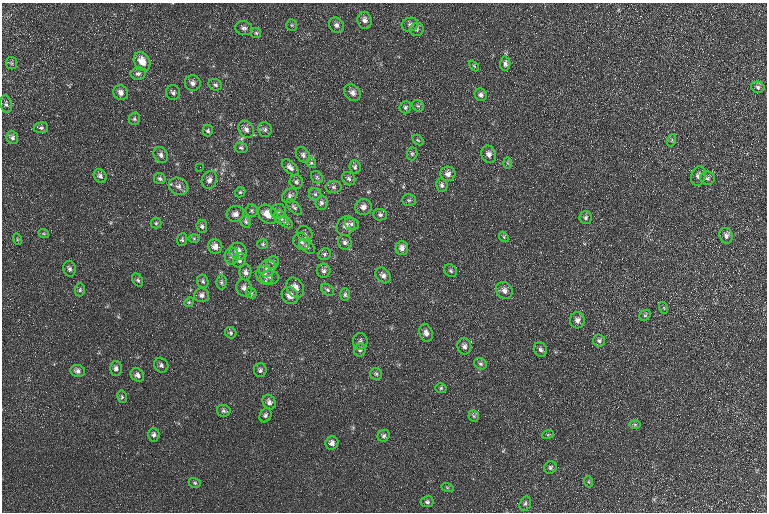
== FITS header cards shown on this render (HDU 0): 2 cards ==
NAXIS1  =                  765 / Axis length
NAXIS2  =                  510 / Axis length

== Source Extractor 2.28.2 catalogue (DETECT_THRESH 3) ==
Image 765 x 510 px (HDU 0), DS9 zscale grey, 1 PNG px = 1 image px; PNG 769 x 514 px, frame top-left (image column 1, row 510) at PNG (2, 3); each listed source drawn as its Kron ellipse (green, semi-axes under 4 px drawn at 4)
Background 17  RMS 8.3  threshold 24.8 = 3 sigma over >= 5 px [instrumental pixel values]
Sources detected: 145; all 145 listed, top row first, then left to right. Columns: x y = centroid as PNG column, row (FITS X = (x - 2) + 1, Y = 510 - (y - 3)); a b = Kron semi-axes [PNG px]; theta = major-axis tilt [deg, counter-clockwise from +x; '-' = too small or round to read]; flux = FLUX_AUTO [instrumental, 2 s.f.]
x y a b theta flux
365 20 8 7 - 2600
292 25 6 5 - 780
336 25 8 7 - 1700
410 25 8 7 - 1800
244 28 8 7 - 1800
417 29 7 6 - 1300
256 33 5 5 - 790
142 61 10 7 -58 6700
11 63 6 5 - 920
505 64 7 5 88 1800
474 66 6 3 -46 620
138 73 7 6 - 1900
193 83 8 7 - 2300
215 85 7 5 -28 1300
758 87 7 5 -15 1500
173 92 7 7 - 1500
121 93 8 7 - 2600
352 93 9 7 -41 2900
481 95 6 6 - 1800
6 104 9 5 -77 1400
418 106 6 5 - 930
405 107 6 5 - 1100
134 119 6 5 - 970
41 128 7 5 6 1200
246 129 9 7 -56 2400
265 129 7 6 - 1400
208 130 6 5 - 1200
12 138 6 5 - 1800
418 140 6 3 -44 600
672 140 6 4 72 830
241 148 6 5 - 940
412 154 6 5 - 1000
489 154 9 7 -69 2800
161 155 8 7 - 2000
303 155 8 6 -52 1800
311 163 5 4 - 720
507 163 6 4 -88 670
200 167 2 2 - 280
290 167 10 5 -43 2400
355 167 7 5 -84 1300
448 174 7 7 - 2600
100 176 7 6 - 2000
698 176 10 7 75 2600
317 177 7 5 -47 1200
707 178 7 6 - 1400
160 179 6 5 - 1200
349 179 7 6 - 1500
209 180 9 7 65 2500
296 182 7 6 - 1400
442 185 7 5 -75 1600
178 186 10 8 -26 2600
333 187 8 6 -2 1400
240 192 5 4 - 760
315 194 6 6 - 1300
290 196 8 6 36 1500
409 200 7 5 1 890
321 203 7 6 - 1500
294 207 10 5 -45 1200
363 207 8 8 - 2800
251 210 6 6 - 1000
278 211 7 7 - 1600
235 214 9 8 - 2800
268 214 11 8 -45 6900
380 215 7 6 - 1400
281 218 8 6 -53 1700
586 218 6 6 - 1300
246 222 6 5 - 1000
156 223 5 5 - 810
286 223 7 4 -37 1100
352 224 7 6 - 1600
202 226 6 5 - 1300
346 226 10 8 56 3400
44 234 5 3 - 560
305 234 8 7 - 1800
726 236 8 6 -73 2100
504 237 5 4 - 740
194 238 6 4 -1 700
17 239 6 3 -74 730
182 240 6 5 - 910
301 242 8 8 - 3000
345 242 7 6 - 1800
263 244 5 4 - 760
215 246 7 7 - 3200
307 247 9 5 -38 1300
402 248 7 6 - 2600
238 251 9 8 - 4400
324 254 6 5 - 1200
232 256 9 7 -88 2100
239 260 7 5 70 1500
273 262 6 6 - 1200
267 268 9 8 - 2500
70 269 8 6 -75 1600
324 271 7 7 - 2000
451 271 7 6 - 1100
245 272 8 6 -90 1800
265 275 9 8 - 3000
383 275 9 6 -50 2300
270 277 9 7 -2 2000
138 280 7 4 -58 1200
203 281 7 5 -65 1100
221 282 7 5 89 1100
244 288 9 7 -64 2400
295 288 11 8 -58 4500
80 290 6 5 - 930
327 290 7 5 -41 1100
504 290 9 7 -47 2800
251 293 6 5 - 850
202 295 7 7 - 2000
345 295 6 5 - 1000
290 296 9 7 -46 4700
189 302 5 4 - 620
664 308 6 4 -72 710
645 315 6 5 - 810
577 320 8 7 - 2600
231 333 6 5 - 1000
426 333 9 6 -72 2600
360 341 8 7 - 1700
599 341 6 6 - 1300
464 346 8 7 - 2200
360 350 6 5 - 1600
540 350 7 6 - 1700
481 364 7 5 -29 1100
161 365 8 6 -55 1500
116 368 7 6 - 1700
260 370 7 6 - 1400
78 371 7 6 - 1900
376 374 6 6 - 1100
137 375 7 6 - 1800
441 388 5 5 - 840
122 397 6 4 -78 850
269 402 8 6 -59 2000
224 411 7 6 - 1200
265 415 7 5 66 1300
474 416 6 5 - 900
635 425 6 4 -1 820
548 434 6 4 19 620
154 435 7 5 90 1400
384 436 6 5 - 1300
332 443 7 6 - 2300
550 467 6 6 - 1200
589 482 5 3 - 650
195 483 6 5 - 870
447 487 6 4 -19 640
427 502 7 5 10 1200
525 504 7 5 73 1100